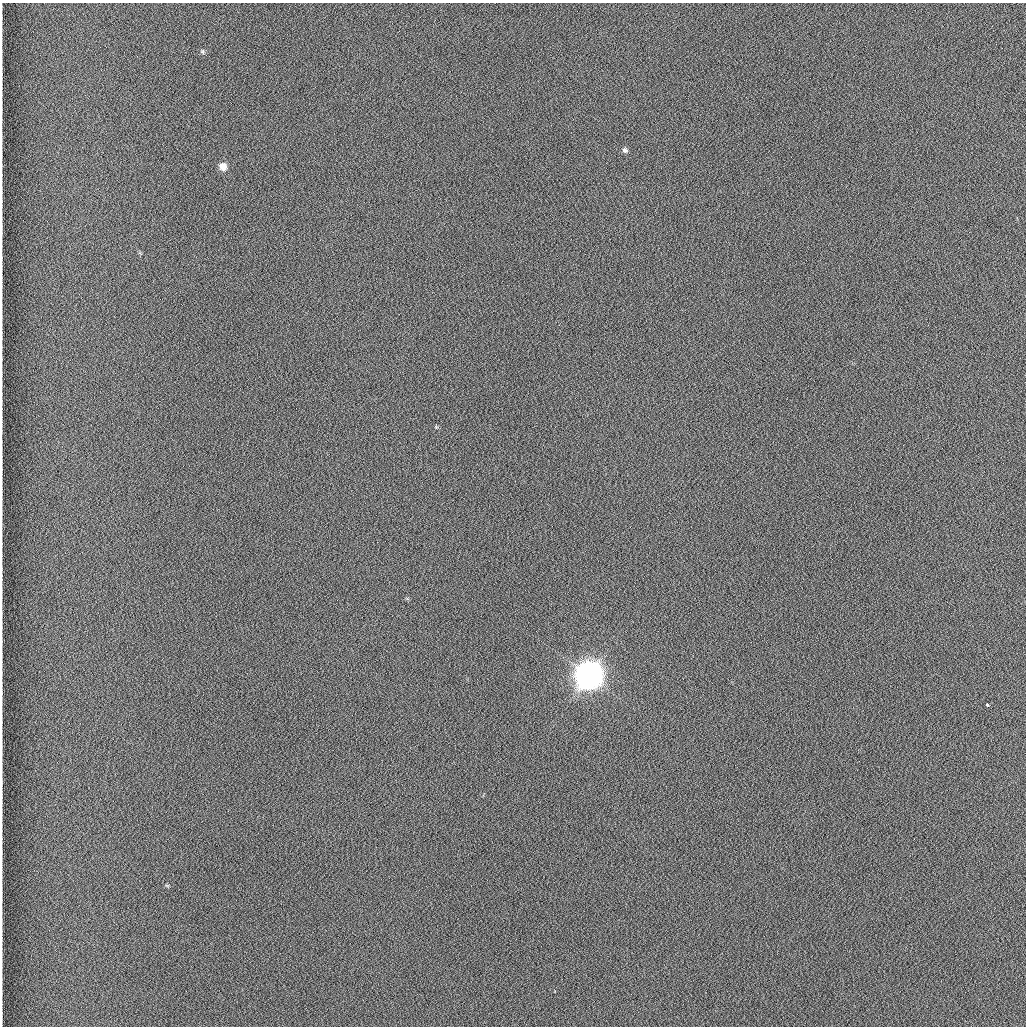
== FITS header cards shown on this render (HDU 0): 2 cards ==
NAXIS1  =                 1024 /fastest changing axis
NAXIS2  =                 1024 /next to fastest changing axis

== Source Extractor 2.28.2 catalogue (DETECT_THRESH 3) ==
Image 1024 x 1024 px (HDU 0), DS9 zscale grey, 1 PNG px = 1 image px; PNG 1028 x 1028 px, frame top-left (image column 1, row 1024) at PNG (2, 3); no overlay
Background 1260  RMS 5.9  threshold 17.7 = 3 sigma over >= 5 px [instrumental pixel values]
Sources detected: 5; all 5 listed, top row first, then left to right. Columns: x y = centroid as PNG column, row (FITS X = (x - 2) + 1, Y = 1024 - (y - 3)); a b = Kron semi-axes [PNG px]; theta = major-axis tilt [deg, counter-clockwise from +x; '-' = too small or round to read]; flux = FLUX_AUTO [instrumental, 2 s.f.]
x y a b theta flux
202 52 7 5 -87 640
625 150 7 6 - 1000
223 166 8 7 - 3500
588 675 9 9 - 960000
986 704 4 3 - 3400